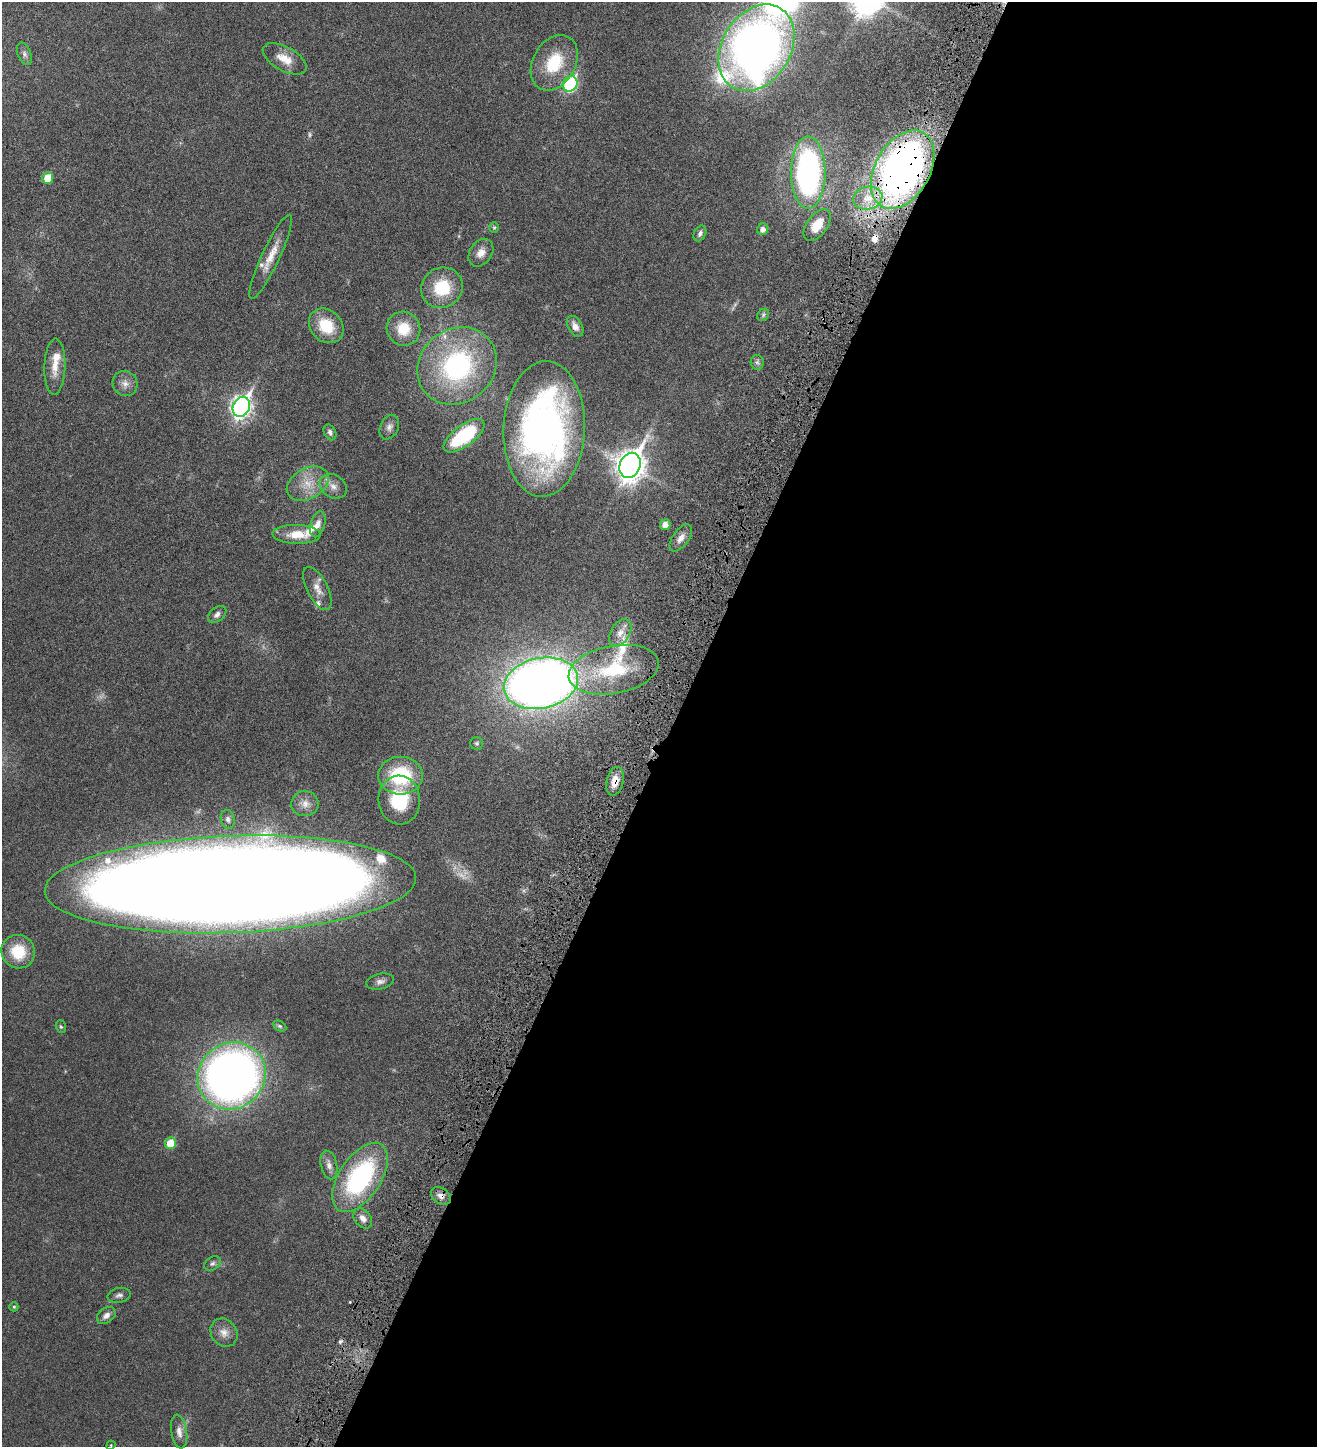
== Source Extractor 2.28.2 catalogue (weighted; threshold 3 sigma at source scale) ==
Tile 12 of 4 x 4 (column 4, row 3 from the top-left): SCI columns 4235-5549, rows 1542-2986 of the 5971 x 5969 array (HDU 1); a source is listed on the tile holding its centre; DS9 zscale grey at full resolution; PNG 1319 x 1449 px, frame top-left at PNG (2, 2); each listed source drawn as its Kron ellipse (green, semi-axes under 4 px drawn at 4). Shown black and unused: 49% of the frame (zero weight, under 4 of 8 exposures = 6% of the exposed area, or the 3 px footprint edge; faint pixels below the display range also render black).
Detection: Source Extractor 2.28.2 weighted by HDU 2 'WHT'; one run over the whole footprint, this tile lists its part. Background 0.0183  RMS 0.0026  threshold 0.0107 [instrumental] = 3 sigma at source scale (4.09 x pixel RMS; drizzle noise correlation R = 1.36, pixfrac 0.8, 0.05/0.05 arcsec/px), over >= 5 px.
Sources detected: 75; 2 too faint to see at this stretch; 2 cosmic-ray / hot-pixel residue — neither listed nor drawn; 6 inside a brighter listed object's ellipse — not listed separately; the other 65 listed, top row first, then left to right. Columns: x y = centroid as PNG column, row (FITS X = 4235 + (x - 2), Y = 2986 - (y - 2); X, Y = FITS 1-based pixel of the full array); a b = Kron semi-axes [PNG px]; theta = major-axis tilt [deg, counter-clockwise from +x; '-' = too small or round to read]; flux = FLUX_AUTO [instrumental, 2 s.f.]
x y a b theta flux
756 48 46 34 58 150
24 54 12 6 -69 0.68
285 59 24 12 -29 3.2
554 63 30 21 60 9.2
570 84 8 7 - 27
903 170 42 27 60 110
808 172 36 17 90 55
48 178 5 5 - 3.9
868 198 15 11 10 3.1
817 225 18 10 53 3.7
494 227 5 5 - 0.27
763 229 6 5 - 1.1
700 233 8 6 63 0.7
481 253 15 11 55 1.9
271 257 46 9 65 3.8
442 288 21 20 - 8.6
763 315 7 5 45 0.4
326 326 19 15 -46 6.5
575 326 11 7 -60 1.6
403 329 17 16 - 5.2
757 362 7 6 - 0.58
457 366 41 36 40 31
55 367 28 10 88 3.1
125 383 13 12 - 1.5
241 407 10 8 64 100
389 427 13 9 65 1.1
544 429 68 40 87 85
330 432 8 6 -64 0.61
464 436 24 10 36 18
630 466 13 10 66 260
308 484 22 15 29 4.3
333 486 14 11 -31 1.8
318 524 13 7 74 1.3
665 525 5 5 - 1.5
297 534 24 9 -1 4.3
681 538 15 8 54 1.4
317 588 24 10 -63 2.2
217 614 10 7 40 0.85
620 633 15 9 58 1.8
614 670 46 24 11 15
541 683 37 25 12 200
477 743 6 6 - 0.42
400 776 22 19 0 14
615 781 14 8 77 2.6
399 800 24 21 -86 9.9
305 804 13 12 - 1.7
228 819 9 7 -76 0.7
230 884 186 48 2 1400
18 952 17 16 - 6.8
380 982 14 8 11 1
280 1026 7 5 -26 0.37
61 1027 6 5 - 0.33
232 1076 35 32 37 150
170 1143 6 5 - 4.2
329 1165 14 8 -77 1.2
360 1177 39 21 56 30
441 1196 11 8 -36 1.3
363 1218 11 8 -51 1.4
212 1264 9 6 32 0.61
119 1295 11 7 12 0.79
14 1307 4 4 - 0.28
106 1315 10 7 38 1.1
224 1332 15 12 -51 1.8
179 1432 17 8 -81 1.5
111 1445 5 4 - 0.18
Overlapping masked pixels (flux is a lower limit): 4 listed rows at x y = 903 170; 615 781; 230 884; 441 1196
Isophote crosses this tile's border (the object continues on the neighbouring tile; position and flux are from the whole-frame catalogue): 1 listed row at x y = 230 884